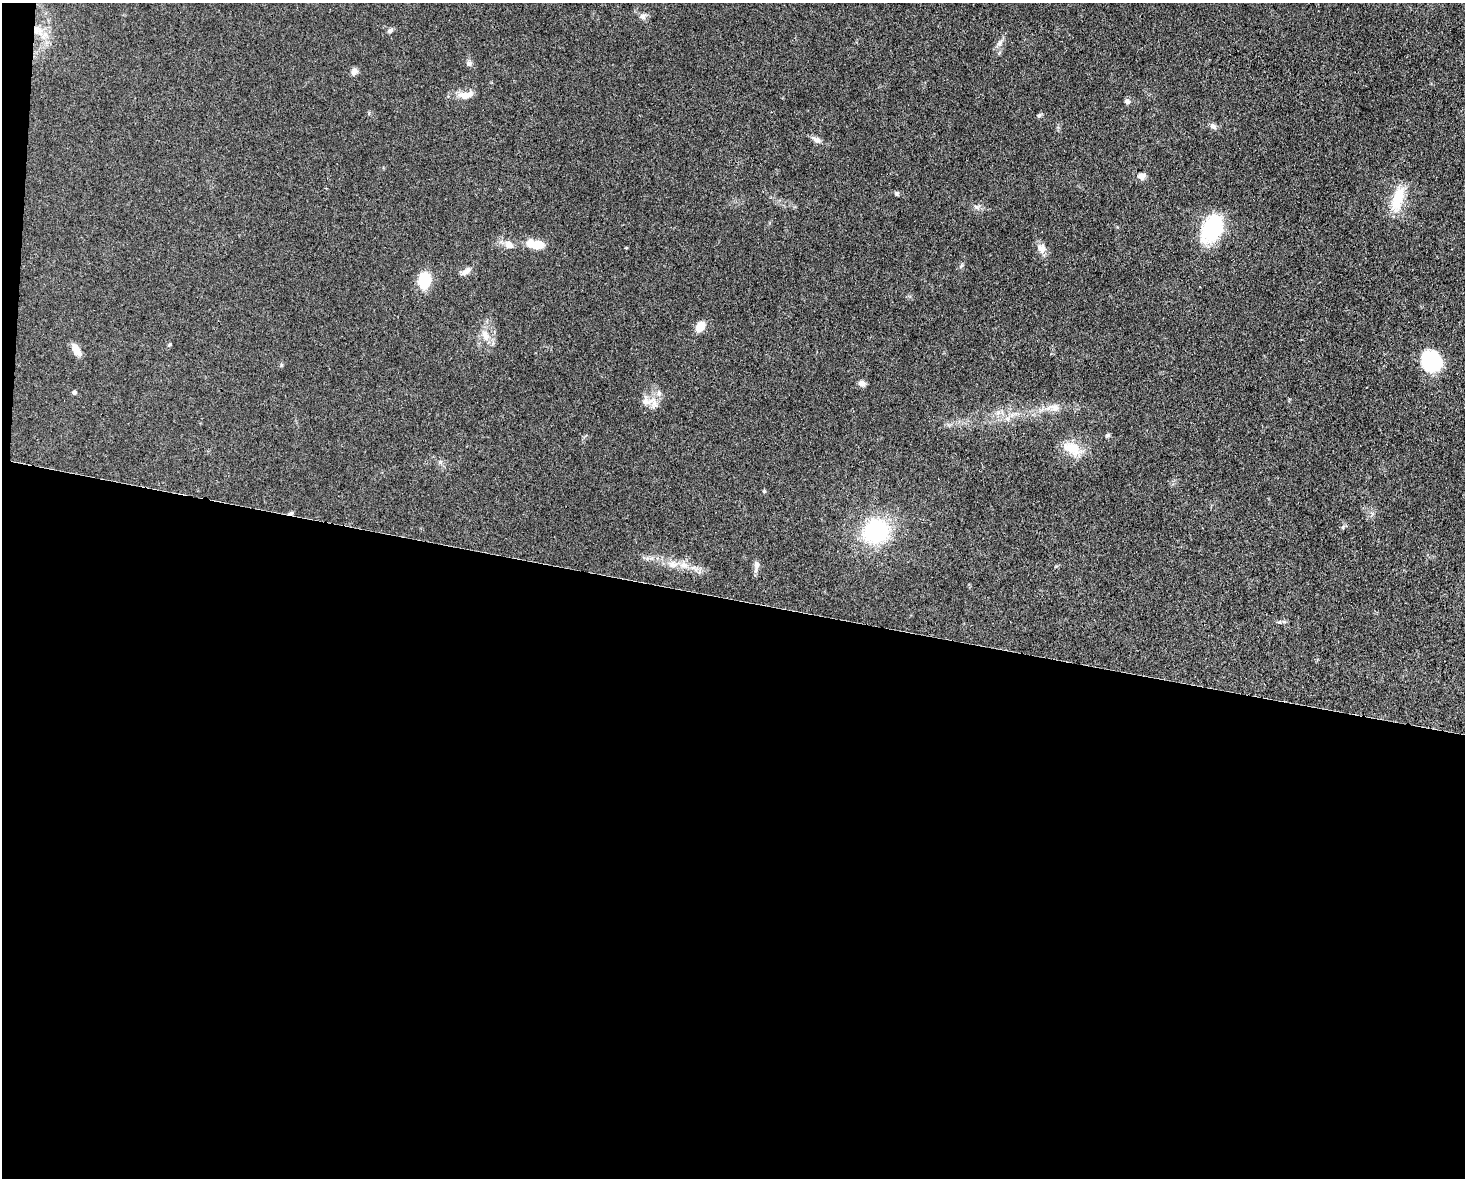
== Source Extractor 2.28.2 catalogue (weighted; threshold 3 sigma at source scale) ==
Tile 10 of 3 x 4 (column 1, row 4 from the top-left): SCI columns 227-1689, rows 1-1176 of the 4727 x 4704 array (HDU 1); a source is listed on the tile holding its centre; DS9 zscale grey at full resolution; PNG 1467 x 1180 px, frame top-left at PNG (2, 3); no overlay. Shown black and unused: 50% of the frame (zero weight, under 3 of 4 exposures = <1% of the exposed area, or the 3 px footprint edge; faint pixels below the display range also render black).
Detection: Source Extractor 2.28.2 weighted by HDU 2 'WHT'; one run over the whole footprint, this tile lists its part. Background 0.0756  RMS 0.0062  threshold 0.028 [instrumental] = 3 sigma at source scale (4.5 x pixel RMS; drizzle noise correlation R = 1.50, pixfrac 1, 0.05/0.05 arcsec/px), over >= 5 px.
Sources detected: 40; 1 inside a brighter listed object's ellipse — not listed separately; the other 39 listed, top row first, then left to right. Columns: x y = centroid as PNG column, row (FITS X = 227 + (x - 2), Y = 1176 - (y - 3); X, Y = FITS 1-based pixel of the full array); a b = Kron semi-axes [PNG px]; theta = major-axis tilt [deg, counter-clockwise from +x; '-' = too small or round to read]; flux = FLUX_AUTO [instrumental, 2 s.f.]
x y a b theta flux
643 16 9 8 - 2.4
37 30 15 12 -39 9.2
390 30 7 6 - 1.6
999 43 12 7 64 3
469 63 8 7 - 1.8
354 71 9 7 48 2.5
466 95 23 9 9 6.5
1127 101 6 6 - 1.9
1039 115 6 5 - 1.1
1213 126 9 6 -39 2.2
816 140 13 6 -30 2.6
1142 176 10 8 -1 3
897 193 6 5 - 0.93
1398 199 32 13 74 18
976 207 8 4 -44 1.3
1211 229 27 17 65 47
535 244 18 9 -7 13
509 245 11 9 -30 4.5
1041 248 12 10 -45 4.2
466 271 15 7 38 3.2
424 280 19 13 81 15
700 327 12 8 59 7.2
485 335 16 10 -60 6.2
169 345 5 4 - 0.82
76 349 15 7 -55 5.9
1431 362 18 18 - 46
862 384 8 7 - 2.8
74 392 4 4 - 1.6
659 393 10 7 83 2.8
646 402 19 10 3 6.3
1053 408 20 10 -3 6.3
1007 419 8 6 -23 2.3
1108 435 7 5 15 1
1072 448 25 16 -23 13
764 491 5 4 - 0.69
290 513 8 4 18 1.3
876 531 22 19 30 68
684 565 12 9 -14 5.2
756 565 17 6 84 3
Overlapping masked pixels (flux is a lower limit): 2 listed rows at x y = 37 30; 290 513
Unlisted compact peaks at least as high as the median listed source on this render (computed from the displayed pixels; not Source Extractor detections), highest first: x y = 281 365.